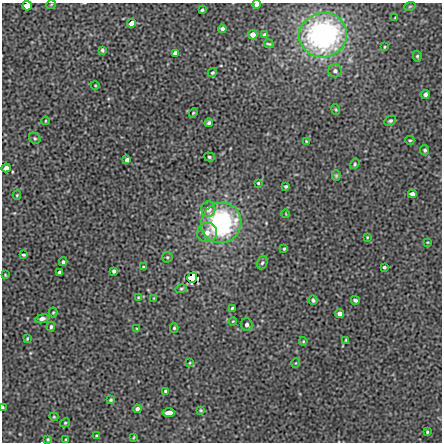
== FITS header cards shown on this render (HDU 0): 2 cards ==
NAXIS1  =                  440 / length of data axis 1
NAXIS2  =                  440 / length of data axis 2

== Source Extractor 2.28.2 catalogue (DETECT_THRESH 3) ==
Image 440 x 440 px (HDU 0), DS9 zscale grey, 1 PNG px = 1 image px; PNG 444 x 444 px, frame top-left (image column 1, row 440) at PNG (2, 3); each listed source drawn as its Kron ellipse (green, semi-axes under 4 px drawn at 4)
Background 0.0029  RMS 0.046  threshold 0.139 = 3 sigma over >= 5 px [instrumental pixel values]
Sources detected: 87; all 87 listed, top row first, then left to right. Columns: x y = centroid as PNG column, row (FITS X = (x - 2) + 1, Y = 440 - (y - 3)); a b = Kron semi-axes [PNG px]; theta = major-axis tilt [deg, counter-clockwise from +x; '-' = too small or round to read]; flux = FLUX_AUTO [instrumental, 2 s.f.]
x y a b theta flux
257 4 4 3 - 10
51 5 5 3 - 2.4
27 6 5 4 - 75
410 6 6 3 19 3
202 10 4 3 - 4.5
395 18 3 2 - 2.9
132 23 4 4 - 29
222 29 4 4 - 9.1
253 35 5 4 - 16
264 35 3 3 - 4.9
323 35 24 22 13 600
269 44 5 3 - 3.7
384 47 3 2 - 2.5
102 50 4 3 - 4.9
175 53 4 4 - 13
417 56 5 4 - 4.6
335 71 6 6 - 9.3
212 73 5 4 - 4.7
95 85 4 3 - 2.6
425 94 4 4 - 7.9
336 109 5 4 - 3.9
193 113 4 3 - 3.1
45 121 4 3 - 2.7
390 121 6 4 26 6
209 123 4 4 - 6.3
35 138 6 5 - 4.7
410 140 4 3 - 3.6
306 141 3 2 - 2.7
425 150 5 4 - 5.1
209 157 5 4 - 5
127 160 4 4 - 13
355 164 5 4 - 3.7
6 168 4 4 - 15
336 176 5 4 - 3.9
258 183 3 3 - 3.5
286 186 3 3 - 4.9
412 194 4 4 - 18
17 195 4 3 - 3.5
208 209 8 7 - 28
286 214 4 2 - 2
221 223 21 19 47 480
207 232 10 9 - 26
367 237 3 2 - 2.5
427 242 4 2 - 2.4
284 249 3 2 - 3.3
23 255 3 2 - 4.3
167 257 5 5 - 4.5
63 262 4 4 - 6.3
262 263 7 5 70 6
143 267 3 2 - 2.8
384 267 3 3 - 4.3
114 271 4 3 - 7
59 272 4 3 - 7.1
5 275 4 3 - 3
192 278 5 5 - 990
181 289 5 4 - 4.1
138 297 3 3 - 2.5
154 298 4 3 - 2.7
313 300 5 4 - 5.9
355 300 4 3 - 5.8
232 308 3 3 - 3.6
53 312 5 4 - 3.4
339 314 4 4 - 13
42 319 7 4 13 10
233 321 4 3 - 2.5
247 325 6 6 - 9.6
51 327 5 4 - 5.3
174 328 5 4 - 4.1
137 329 3 2 - 2.3
27 338 3 2 - 3.3
346 340 4 3 - 3.4
303 341 4 4 - 2.9
190 363 3 2 - 2.3
296 363 5 3 - 2.3
165 391 4 3 - 5.3
111 400 3 3 - 4.1
3 407 4 2 - 5.6
137 409 4 4 - 10
201 410 4 3 - 3.6
169 413 6 4 4 30
54 417 4 4 - 3
65 423 5 3 - 3.6
427 432 4 3 - 3.9
97 436 4 4 - 3.5
134 437 4 2 - 2.7
48 439 4 3 - 3.4
66 439 4 2 - 2.5
At the frame edge (FLAGS 8, measured only in part): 3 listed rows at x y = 257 4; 27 6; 3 407